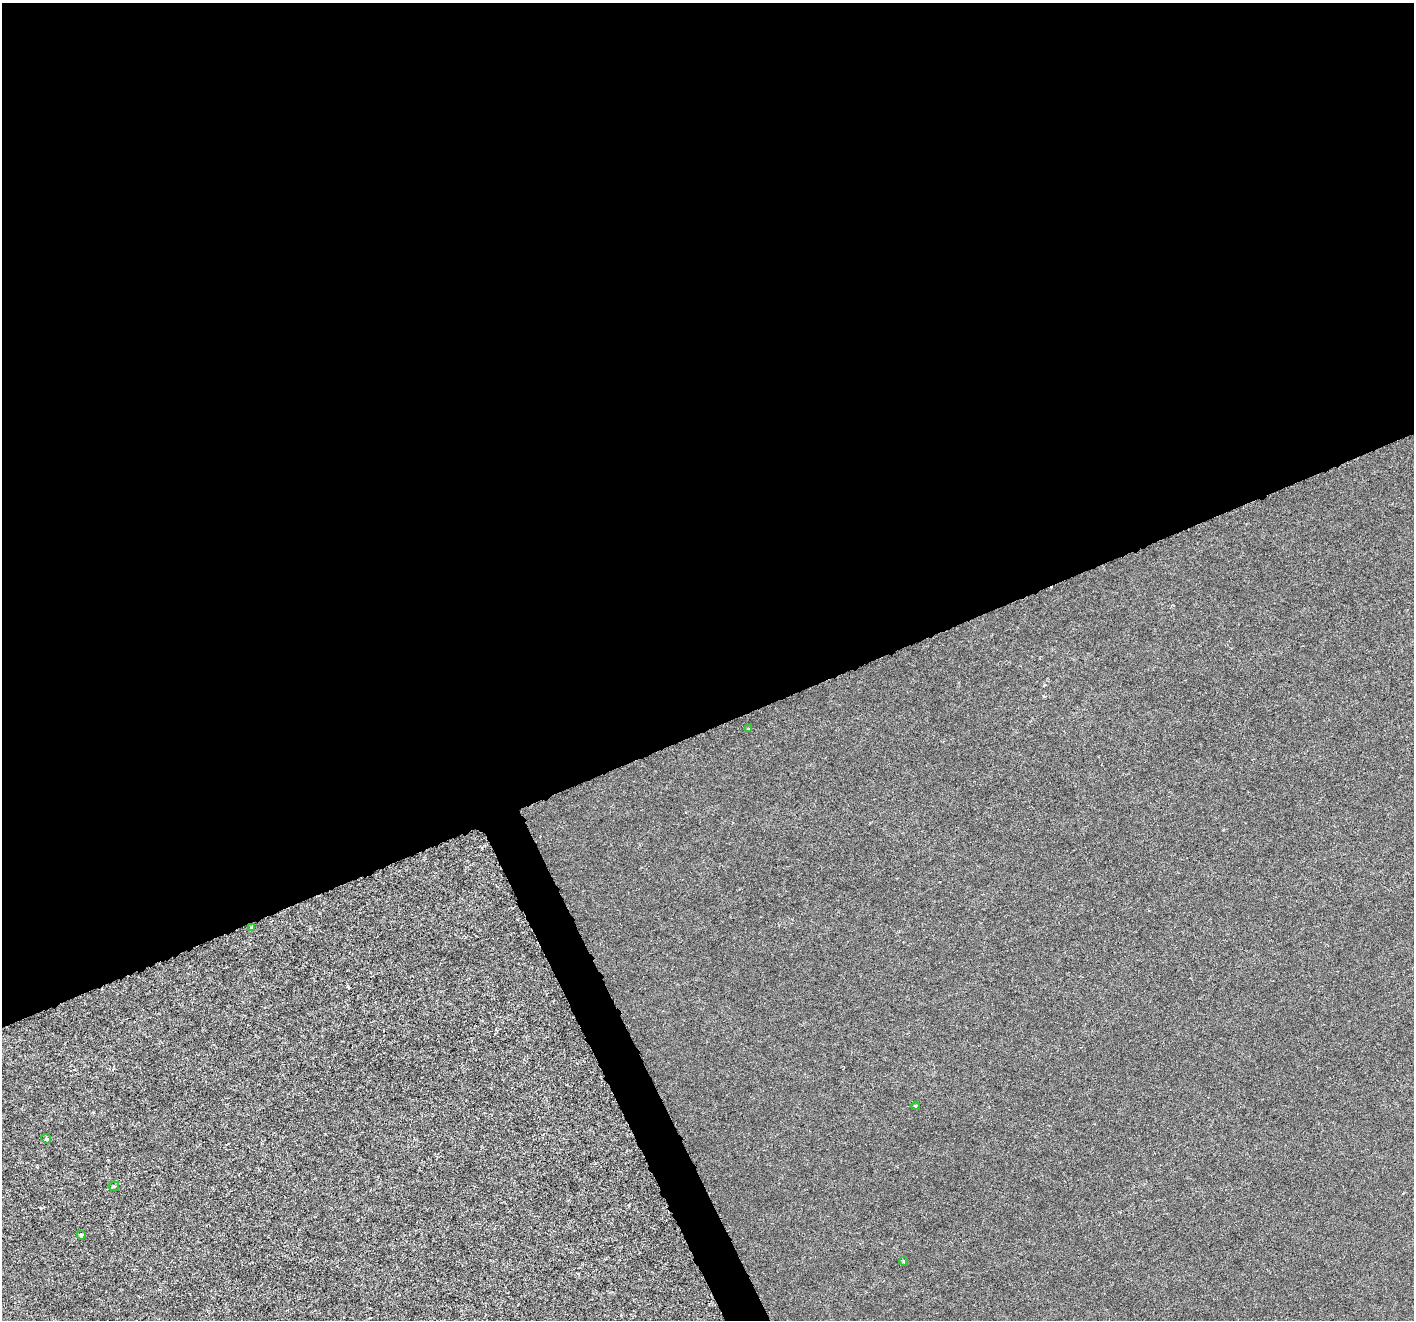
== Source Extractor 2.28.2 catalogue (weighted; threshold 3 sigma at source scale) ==
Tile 2 of 4 x 4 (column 2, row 1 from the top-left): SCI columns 1419-2830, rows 4104-5421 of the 5655 x 5515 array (HDU 1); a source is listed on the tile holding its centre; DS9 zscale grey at full resolution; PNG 1416 x 1322 px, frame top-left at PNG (2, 3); each listed source drawn as its Kron ellipse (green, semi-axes under 4 px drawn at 4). Shown black and unused: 56% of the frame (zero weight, under 3 of 6 exposures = <1% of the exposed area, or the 3 px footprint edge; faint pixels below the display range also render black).
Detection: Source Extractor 2.28.2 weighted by HDU 2 'WHT'; one run over the whole footprint, this tile lists its part. Background -2.01e-04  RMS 9.2e-04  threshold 0.00376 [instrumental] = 3 sigma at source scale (4.09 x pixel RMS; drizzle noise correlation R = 1.36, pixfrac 0.8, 0.0396/0.0396 arcsec/px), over >= 5 px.
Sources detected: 7; all 7 listed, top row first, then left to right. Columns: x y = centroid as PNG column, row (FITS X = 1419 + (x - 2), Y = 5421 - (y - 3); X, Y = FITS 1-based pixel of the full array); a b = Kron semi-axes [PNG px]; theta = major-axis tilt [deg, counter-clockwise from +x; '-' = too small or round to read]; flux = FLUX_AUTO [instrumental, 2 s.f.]
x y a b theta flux
749 729 3 3 - 0.08
251 927 3 3 - 0.075
915 1106 4 3 - 0.11
46 1139 5 4 - 0.13
114 1186 5 5 - 0.13
81 1235 4 3 - 0.28
904 1261 4 3 - 0.081